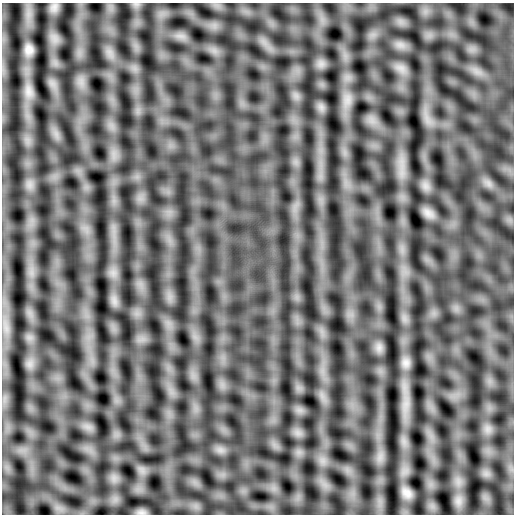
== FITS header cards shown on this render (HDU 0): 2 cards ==
NAXIS1  =                  512
NAXIS2  =                  512

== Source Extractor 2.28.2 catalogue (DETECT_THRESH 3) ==
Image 512 x 512 px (HDU 0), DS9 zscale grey, 1 PNG px = 1 image px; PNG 516 x 516 px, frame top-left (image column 1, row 512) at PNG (2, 3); no overlay
Background -3.69e-04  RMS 0.061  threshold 0.182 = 3 sigma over >= 5 px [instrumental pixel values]
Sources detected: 8; all 8 listed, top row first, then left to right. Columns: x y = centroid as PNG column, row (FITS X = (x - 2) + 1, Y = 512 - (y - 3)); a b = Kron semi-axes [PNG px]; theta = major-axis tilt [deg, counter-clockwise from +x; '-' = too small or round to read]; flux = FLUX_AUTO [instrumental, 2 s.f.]
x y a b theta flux
54 6 9 7 90 18
29 50 11 10 - 28
28 91 15 9 -84 35
428 213 14 9 -42 29
379 347 7 7 - 18
406 363 12 9 -90 25
407 493 14 9 -34 19
141 513 10 5 0 13